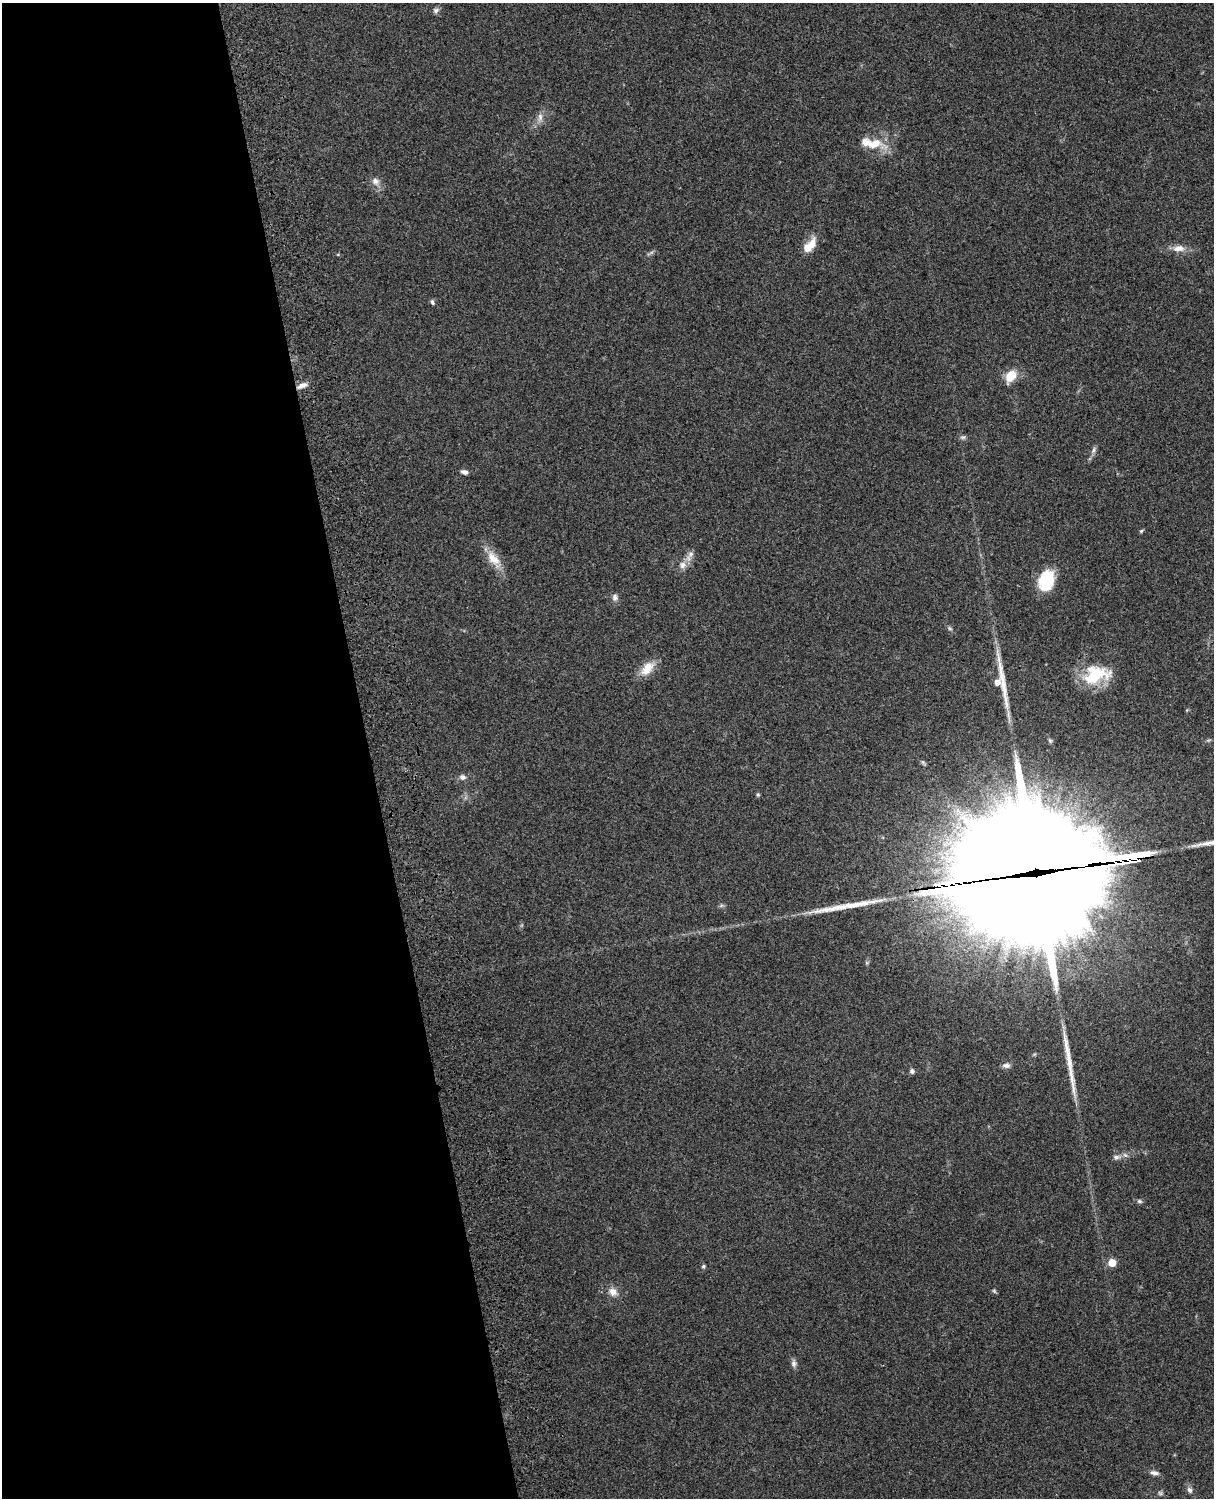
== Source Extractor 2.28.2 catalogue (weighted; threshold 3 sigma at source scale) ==
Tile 5 of 4 x 3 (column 1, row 2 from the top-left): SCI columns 119-1330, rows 1660-3155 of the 5087 x 4927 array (HDU 1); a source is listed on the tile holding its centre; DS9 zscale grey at full resolution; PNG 1216 x 1500 px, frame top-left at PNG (2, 3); no overlay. Shown black and unused: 30% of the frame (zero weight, under 3 of 4 exposures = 6% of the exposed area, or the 3 px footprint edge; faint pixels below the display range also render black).
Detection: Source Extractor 2.28.2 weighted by HDU 2 'WHT'; one run over the whole footprint, this tile lists its part. Background 0.209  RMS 0.0082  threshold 0.0369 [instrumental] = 3 sigma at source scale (4.5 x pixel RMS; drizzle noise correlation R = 1.50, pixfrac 1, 0.05/0.05 arcsec/px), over >= 5 px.
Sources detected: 43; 2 too faint to see at this stretch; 1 inside a brighter object's white glare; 3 long thin detections or spike segments (spike, bleed or trail) — not listed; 1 inside a brighter listed object's ellipse — not listed separately; the other 36 listed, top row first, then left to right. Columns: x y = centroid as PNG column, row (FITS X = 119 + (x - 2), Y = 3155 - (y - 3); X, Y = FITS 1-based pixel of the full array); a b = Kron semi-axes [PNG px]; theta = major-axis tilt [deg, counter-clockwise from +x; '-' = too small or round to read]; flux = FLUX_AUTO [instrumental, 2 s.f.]
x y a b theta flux
436 10 8 7 - 2.6
540 117 13 7 86 4.5
872 143 36 12 -10 19
375 181 11 9 -37 5
809 246 20 9 48 14
1178 248 16 9 4 7.3
432 302 7 4 -66 1.6
1011 376 17 11 54 13
302 385 14 6 22 4.9
963 437 9 4 -7 1.7
1093 450 10 5 72 2.5
464 472 8 5 -15 2.8
1141 531 5 4 - 1.1
691 554 12 6 44 3.8
493 558 24 13 -50 14
683 565 10 9 - 5.4
1046 580 19 14 73 37
615 597 9 8 - 3.1
647 668 22 12 53 13
1096 674 34 19 13 36
997 682 5 5 - 6.2
1050 741 7 5 -54 1.4
462 777 8 7 - 3.3
758 795 5 4 - 1.3
1036 868 121 46 8 32000
1006 1065 11 6 0 3.2
912 1071 7 6 - 2
1116 1157 9 7 7 3
1139 1201 7 5 -14 1.7
1112 1263 5 5 - 20
703 1266 5 5 - 1.3
994 1291 7 4 -46 1.2
613 1292 11 9 -46 6.2
793 1364 10 6 -83 3
1154 1473 12 5 -10 3.2
1190 1490 9 7 -63 2.9
Overlapping masked pixels (flux is a lower limit): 2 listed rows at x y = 302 385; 1036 868